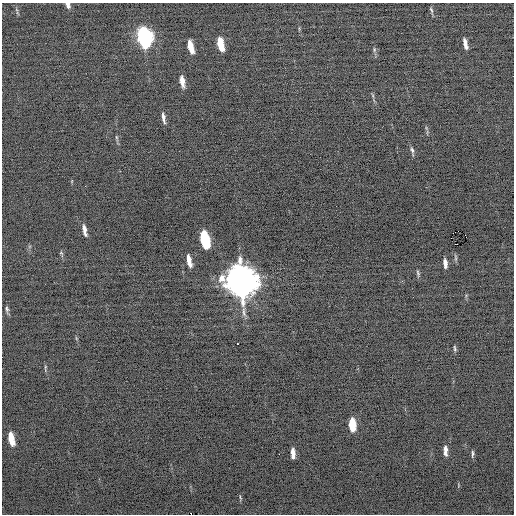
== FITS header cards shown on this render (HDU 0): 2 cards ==
NAXIS1  =                  512 / Axis length
NAXIS2  =                  512 / Axis length

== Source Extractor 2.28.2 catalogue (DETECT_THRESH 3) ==
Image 512 x 512 px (HDU 0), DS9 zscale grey, 1 PNG px = 1 image px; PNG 516 x 516 px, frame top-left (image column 1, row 512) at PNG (2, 3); no overlay
Background -0.163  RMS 0.67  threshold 2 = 3 sigma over >= 5 px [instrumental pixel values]
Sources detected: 34; all 34 listed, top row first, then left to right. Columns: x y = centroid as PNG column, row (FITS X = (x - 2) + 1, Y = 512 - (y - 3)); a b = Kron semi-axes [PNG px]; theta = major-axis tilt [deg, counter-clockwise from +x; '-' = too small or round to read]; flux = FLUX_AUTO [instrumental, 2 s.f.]
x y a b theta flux
68 5 7 4 -64 160
431 10 9 4 -66 85
17 11 11 3 -70 77
144 37 14 7 -78 11000
220 44 12 5 -78 1000
465 44 11 4 -77 250
190 46 12 4 -76 820
374 50 7 4 90 73
182 81 10 4 -79 430
163 118 11 4 -80 200
116 137 6 3 -71 56
412 150 8 4 -73 110
84 230 12 4 -78 260
458 231 2 2 - 3200
465 235 3 2 - 110
205 239 13 6 -77 4200
61 253 6 4 -46 58
455 257 9 3 -85 80
189 261 11 4 -78 460
445 263 9 4 -84 240
418 273 9 4 -80 80
241 281 15 10 -77 88000
7 309 8 4 -75 92
76 338 5 3 - 44
237 344 3 2 - 740
455 348 8 3 -84 73
45 367 6 3 72 49
352 425 11 5 -86 1200
11 439 12 5 -78 730
445 450 10 4 -86 240
293 453 9 4 -87 340
279 454 2 2 - 110
473 454 9 3 86 83
240 498 8 2 -69 47
At the frame edge (FLAGS 8, measured only in part): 1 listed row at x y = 68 5